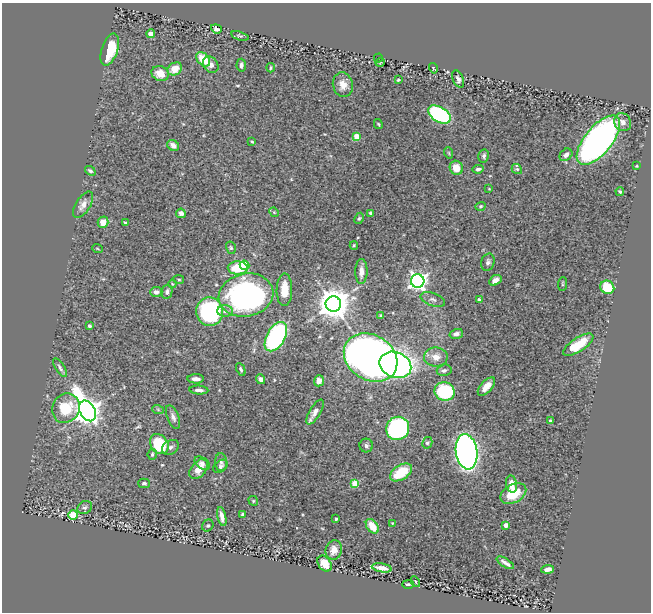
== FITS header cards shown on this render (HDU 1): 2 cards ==
NAXIS1  =                  649
NAXIS2  =                  610

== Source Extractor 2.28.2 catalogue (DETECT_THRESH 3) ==
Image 649 x 610 px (HDU 1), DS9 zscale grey, 1 PNG px = 1 image px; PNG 653 x 614 px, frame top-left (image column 1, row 610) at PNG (2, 3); each listed source drawn as its Kron ellipse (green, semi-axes under 4 px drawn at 4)
Background 0.9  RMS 0.029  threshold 0.0856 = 3 sigma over >= 5 px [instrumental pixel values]
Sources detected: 119; all 119 listed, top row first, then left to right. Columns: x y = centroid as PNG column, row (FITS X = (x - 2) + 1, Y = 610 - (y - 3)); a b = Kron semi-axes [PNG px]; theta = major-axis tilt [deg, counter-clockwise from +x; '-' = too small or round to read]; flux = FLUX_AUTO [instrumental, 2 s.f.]
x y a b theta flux
216 29 5 4 - 6.4
151 33 4 4 - 14
240 36 9 4 -17 3.4
110 50 17 8 72 69
378 58 5 2 - 1.6
203 59 8 5 -46 45
380 62 5 3 - 1.4
211 65 9 7 -53 9.3
241 65 6 4 86 4.9
270 68 4 2 - 2.2
433 68 5 3 - 1.7
175 69 7 6 - 25
160 73 9 7 -20 23
458 79 9 5 -67 5.8
398 80 3 3 - 2
343 85 12 10 -76 17
439 114 12 7 -31 270
623 122 9 8 - 9.7
378 124 5 3 - 2
356 136 4 4 - 34
598 140 30 13 50 960
252 141 4 3 - 2.1
173 145 6 5 - 11
449 153 5 3 - 1.8
566 155 7 5 43 7.2
484 156 6 5 - 4.3
637 166 4 2 - 1.4
456 168 7 6 - 22
478 169 5 3 - 5.2
517 169 5 4 - 2.6
90 171 6 4 -38 4.1
489 189 3 2 - 1.3
620 191 4 4 - 3.3
83 205 15 7 58 14
480 206 5 4 - 2.7
274 212 5 4 - 2.1
181 213 5 4 - 6.3
370 213 3 3 - 2.5
359 218 6 4 62 2.9
103 222 6 5 - 15
125 223 4 3 - 2.1
354 245 4 4 - 2.2
231 248 6 5 - 2.8
97 249 5 2 - 1.5
488 262 9 6 74 6
244 265 5 4 - 69
238 268 10 6 -1 65
361 272 12 6 89 13
179 279 5 3 - 2.2
495 280 6 4 34 10
418 281 7 6 - 790
172 284 4 3 - 1.6
562 284 7 3 85 2.2
607 287 7 6 - 55
284 290 16 8 89 31
156 292 6 5 - 8.6
167 292 7 5 77 5.7
246 295 27 21 12 500
433 299 13 6 -20 7.2
479 300 4 4 - 3.6
333 304 7 7 - 3800
225 311 8 6 0 6.3
210 312 14 13 - 280
381 316 3 3 - 2.7
89 326 3 3 - 4.1
456 334 7 4 17 6.6
276 337 16 9 60 320
578 345 17 7 34 61
436 357 12 9 1 19
371 358 28 22 -32 2200
395 365 16 12 -23 540
60 368 11 4 -59 5.6
241 369 7 4 -65 3.4
444 370 7 5 14 5.1
196 379 8 4 -1 9.8
261 379 5 4 - 7
319 381 5 5 - 14
486 386 11 6 48 18
199 390 9 4 -4 6.9
444 391 10 9 - 140
66 408 15 13 61 63
158 410 6 3 -20 2.8
87 411 11 7 -61 2100
315 412 14 5 58 12
173 417 12 5 -67 7.6
550 421 3 3 - 2.4
398 428 12 11 - 420
427 443 6 5 - 3.8
159 444 11 8 -53 74
366 446 7 6 - 4.5
171 447 9 7 34 6.4
466 452 18 10 -81 1000
152 454 5 4 - 3.1
221 462 9 6 -88 5.5
202 463 9 5 -34 6.4
220 466 8 5 39 4.4
199 469 11 7 50 20
401 472 12 7 32 59
144 483 6 5 - 3.9
355 483 4 4 - 45
512 484 8 5 -80 15
513 494 14 9 29 41
253 501 5 4 - 2.5
85 508 7 6 - 4.5
243 514 3 3 - 3.4
73 515 5 5 - 68
222 517 10 4 -77 12
336 519 3 3 - 3
392 523 4 2 - 1.3
208 525 6 5 - 3.6
506 525 4 4 - 8.9
372 526 8 5 -52 28
334 550 9 8 - 16
505 563 10 3 -32 6.3
325 564 9 6 -53 21
382 568 10 4 -10 14
548 569 6 4 7 7.8
415 581 5 3 - 2.2
408 584 5 3 - 3.3